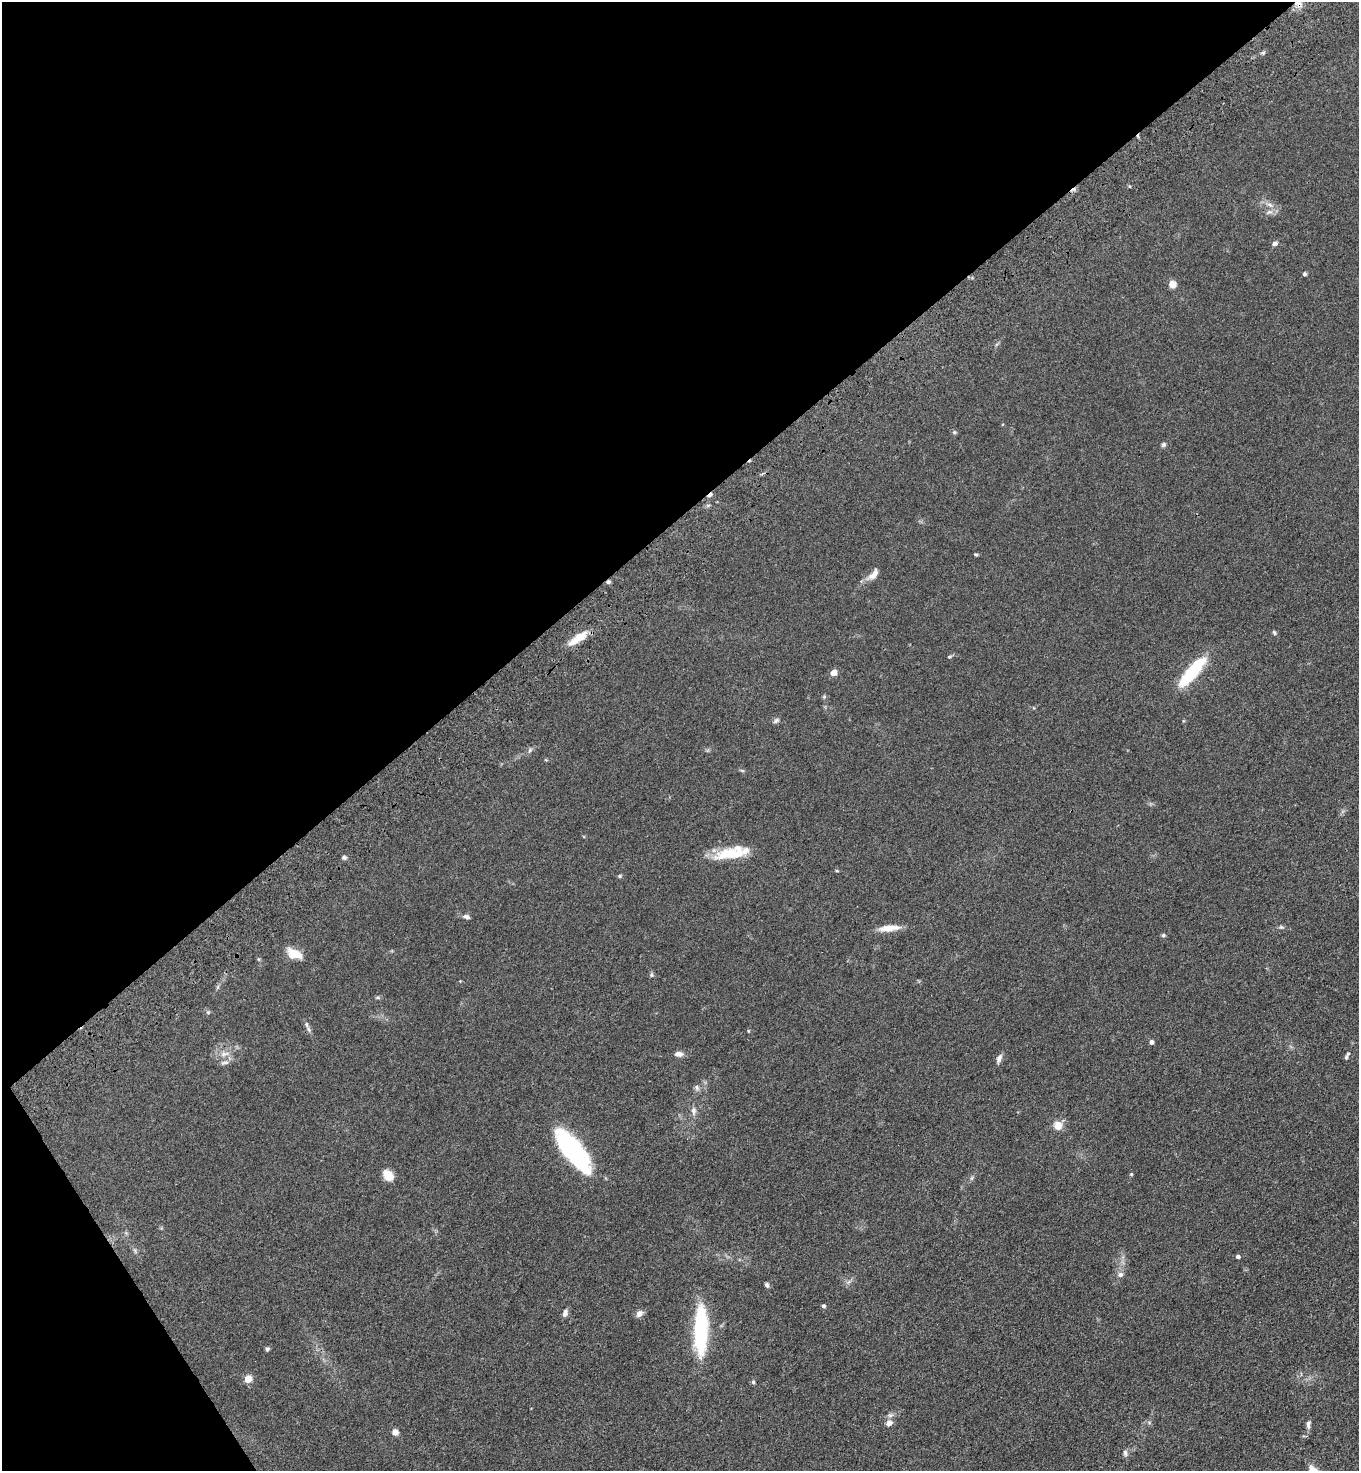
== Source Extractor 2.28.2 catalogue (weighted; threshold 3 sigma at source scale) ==
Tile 5 of 4 x 4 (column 1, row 2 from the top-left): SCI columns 374-1730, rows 3038-4506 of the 6036 x 6074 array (HDU 1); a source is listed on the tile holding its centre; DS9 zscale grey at full resolution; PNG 1361 x 1473 px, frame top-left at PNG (2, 2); no overlay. Shown black and unused: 38% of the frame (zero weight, under 3 of 4 exposures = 6% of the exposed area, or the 3 px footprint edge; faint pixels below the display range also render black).
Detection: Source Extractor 2.28.2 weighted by HDU 2 'WHT'; one run over the whole footprint, this tile lists its part. Background 0.0845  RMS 0.0065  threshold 0.0292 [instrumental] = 3 sigma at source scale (4.5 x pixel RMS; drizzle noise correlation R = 1.50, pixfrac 1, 0.05/0.05 arcsec/px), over >= 5 px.
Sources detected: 69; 3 cosmic-ray / hot-pixel residue — not listed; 1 inside a brighter listed object's ellipse — not listed separately; the other 65 listed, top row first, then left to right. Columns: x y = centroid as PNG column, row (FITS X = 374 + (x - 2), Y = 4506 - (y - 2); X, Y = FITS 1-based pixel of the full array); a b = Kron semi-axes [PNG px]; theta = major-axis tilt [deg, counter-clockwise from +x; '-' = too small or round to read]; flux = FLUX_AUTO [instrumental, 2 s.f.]
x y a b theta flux
1299 4 10 10 - 4.4
1263 53 5 5 - 1
1270 205 9 6 -20 2.6
1269 212 12 4 23 2.3
1275 244 7 5 24 1.7
1304 274 5 4 - 1.1
1172 284 7 7 - 5.3
954 432 6 5 - 1
1163 445 6 5 - 1.2
976 554 6 3 -18 0.73
873 574 18 8 47 5.1
1274 633 7 5 -51 1
578 638 29 9 35 10
949 656 7 3 9 0.75
833 673 6 5 - 4.7
1192 673 35 10 50 39
824 697 5 5 - 0.88
776 721 9 5 33 1.5
530 750 8 5 60 1.3
742 770 6 4 -19 0.81
732 853 41 12 11 23
344 857 6 5 - 1.2
837 871 5 3 - 0.59
619 876 5 4 - 0.95
466 917 10 5 -14 1.9
1281 927 5 5 - 0.89
889 928 27 7 6 8.2
1163 935 5 5 - 1.1
294 954 17 9 -22 10
651 975 6 6 - 1.2
218 987 7 4 71 0.96
378 998 8 4 8 0.92
208 1012 5 5 - 0.93
309 1029 12 5 -61 2.1
748 1031 5 3 - 0.52
1151 1042 5 4 - 2.1
224 1054 15 8 11 5.1
679 1054 10 6 -4 3.3
1346 1057 6 4 88 0.94
999 1058 11 6 70 2.7
225 1062 13 6 19 2.4
697 1088 8 6 -60 1.8
694 1111 12 7 -87 2.9
1058 1125 11 11 - 6.2
573 1151 49 17 -53 81
1131 1174 4 4 - 0.61
388 1176 11 8 -49 10
972 1178 6 4 71 0.95
126 1233 5 5 - 1
135 1251 10 4 -57 1.4
1238 1257 4 4 - 1.7
1120 1274 8 7 - 2.3
849 1282 9 4 31 1.6
767 1285 7 5 -71 1.3
823 1306 4 4 - 1.6
565 1313 9 6 73 2.5
639 1314 8 7 - 3.2
701 1331 47 12 90 66
267 1349 5 5 - 1.3
248 1379 5 5 - 14
753 1382 6 5 - 1
889 1423 9 7 41 3.9
1308 1424 12 5 85 2.2
395 1432 6 6 - 3.9
1125 1453 9 6 -75 1.7
Overlapping masked pixels (flux is a lower limit): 1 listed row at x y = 1299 4
Isophote crosses this tile's border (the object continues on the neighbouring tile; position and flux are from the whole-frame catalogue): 1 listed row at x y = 1299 4